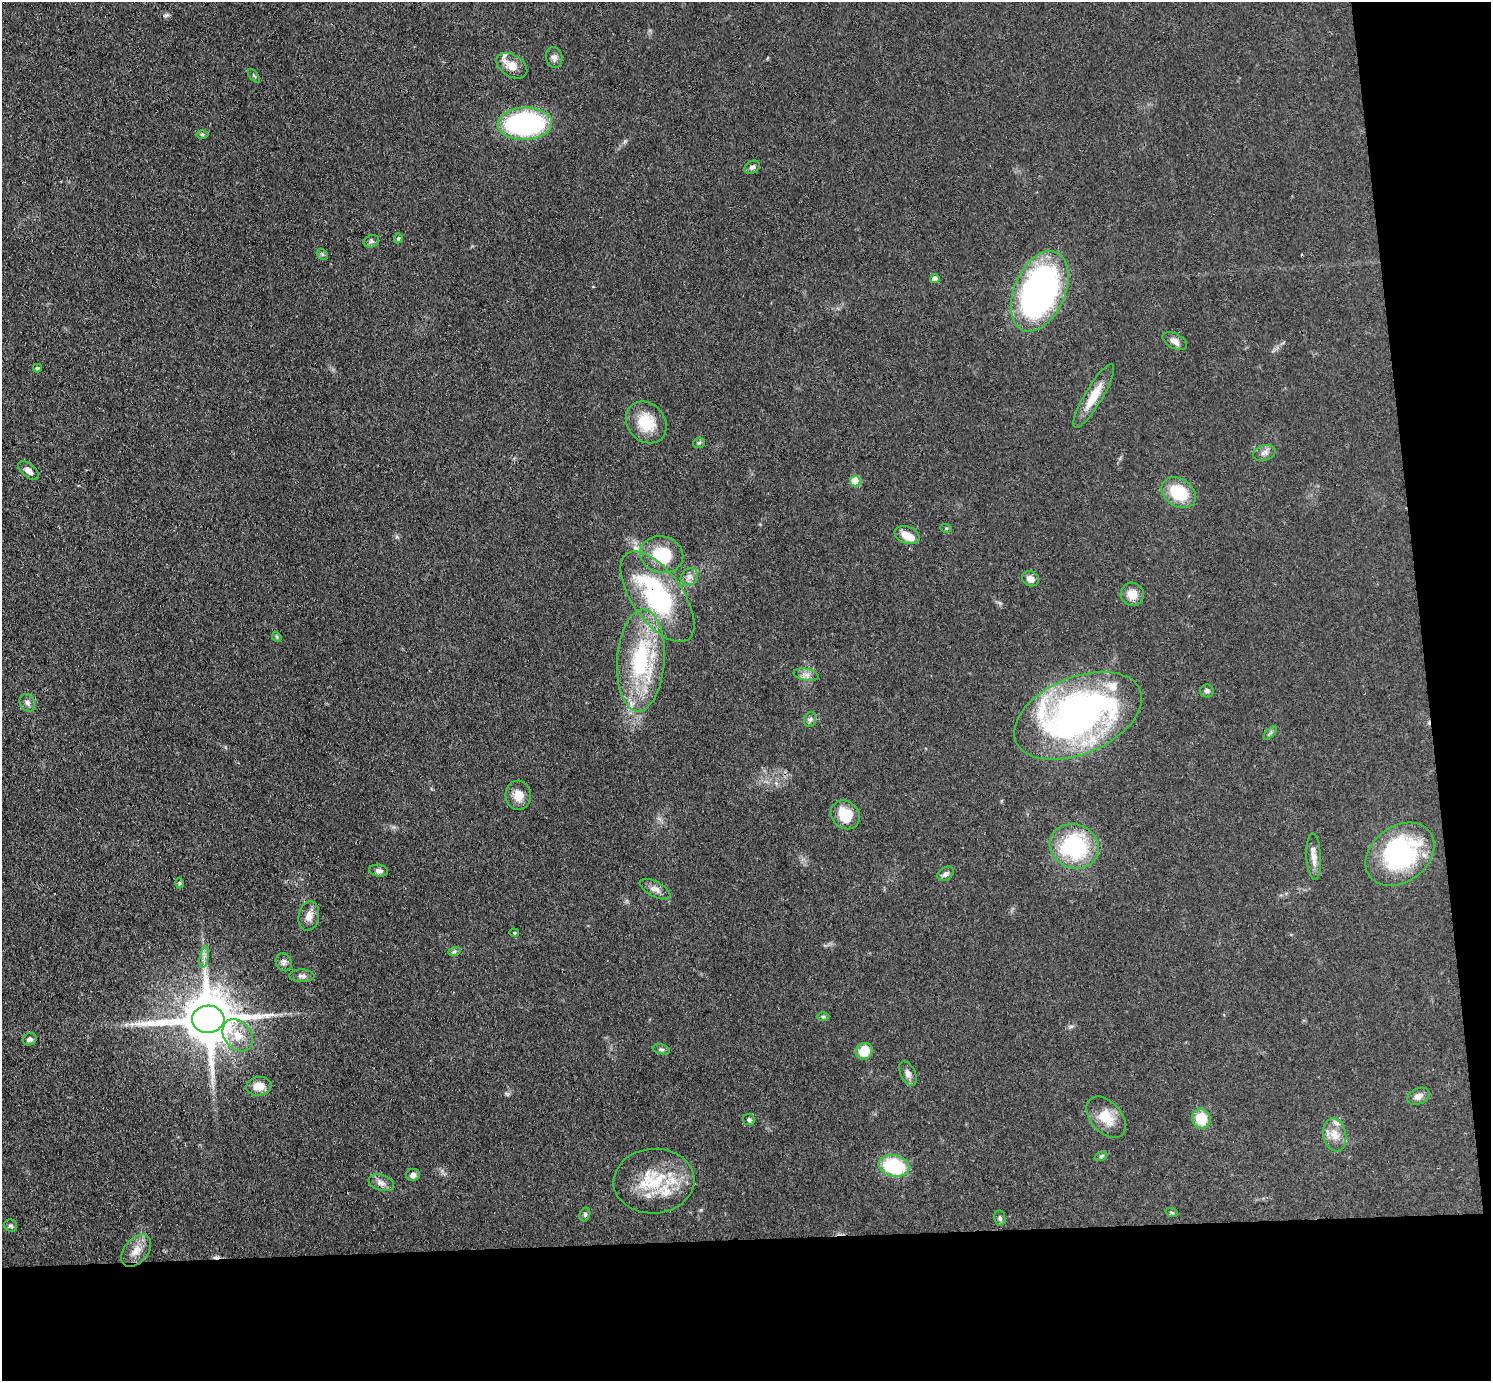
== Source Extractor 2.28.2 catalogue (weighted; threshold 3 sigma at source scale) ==
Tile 9 of 3 x 3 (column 3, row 3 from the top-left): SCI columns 3035-4523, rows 133-1511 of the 4579 x 4505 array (HDU 1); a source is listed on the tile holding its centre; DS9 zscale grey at full resolution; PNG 1493 x 1383 px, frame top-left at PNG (2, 2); each listed source drawn as its Kron ellipse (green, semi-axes under 4 px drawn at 4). Shown black and unused: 15% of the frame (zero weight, under 3 of 4 exposures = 5% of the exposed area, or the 3 px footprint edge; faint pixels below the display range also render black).
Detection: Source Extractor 2.28.2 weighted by HDU 2 'WHT'; one run over the whole footprint, this tile lists its part. Background 0.0693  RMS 0.0067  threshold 0.0303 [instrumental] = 3 sigma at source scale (4.5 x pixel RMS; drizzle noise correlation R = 1.50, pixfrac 1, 0.05/0.05 arcsec/px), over >= 5 px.
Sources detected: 80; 1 inside a brighter object's white glare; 1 cosmic-ray / hot-pixel residue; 1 long thin detection or spike segment (spike, bleed or trail) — neither listed nor drawn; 4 inside a brighter listed object's ellipse — not listed separately; the other 73 listed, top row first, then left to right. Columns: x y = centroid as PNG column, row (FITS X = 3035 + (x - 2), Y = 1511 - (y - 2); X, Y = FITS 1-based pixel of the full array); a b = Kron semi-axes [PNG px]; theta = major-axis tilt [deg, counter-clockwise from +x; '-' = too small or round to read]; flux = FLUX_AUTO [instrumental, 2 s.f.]
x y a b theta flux
554 57 10 8 -79 2.9
512 66 17 11 -31 8.4
254 76 8 4 -53 1
525 124 27 16 3 110
202 134 6 4 -1 0.94
752 167 8 6 28 1.9
398 238 5 4 - 0.91
371 241 8 6 22 1.6
322 254 6 4 -46 1.1
935 279 5 4 - 5.2
1040 291 42 25 66 250
1175 341 13 7 -29 3.9
37 368 4 3 - 1
1094 396 36 9 59 15
646 422 22 18 -48 21
699 443 6 5 - 1.1
1264 453 12 7 17 3.3
29 471 12 6 -41 4
855 481 5 5 - 18
1179 493 18 14 -33 26
946 528 5 3 - 0.71
907 535 13 8 -18 8
662 555 22 18 -14 30
689 577 9 8 - 3.4
1030 579 9 7 -26 4.4
1132 594 12 11 - 7.8
657 597 53 25 -54 98
277 637 5 4 - 0.8
641 660 51 23 86 71
806 675 12 6 -11 3.3
1207 691 7 6 - 1.7
27 703 9 7 -61 2.6
1078 716 67 38 23 290
810 719 7 6 - 1.8
1270 733 8 4 45 1.3
518 795 15 12 -86 7.9
845 815 15 13 -43 18
1074 846 25 22 -22 66
1400 854 37 28 37 92
1314 857 23 7 -87 5.7
379 871 9 6 -8 2.5
946 874 9 6 35 2.4
180 883 5 3 - 0.81
655 889 17 7 -28 4.1
309 916 15 10 80 5.7
514 933 5 2 - 0.73
454 952 6 4 19 1.2
204 957 11 3 79 2.2
284 962 9 7 -65 2.4
302 976 12 6 -2 2.5
823 1016 6 4 0 1
208 1019 16 13 3 4300
238 1035 18 13 -52 12
29 1039 7 6 - 2.3
661 1049 9 5 -13 1.4
864 1051 9 8 - 14
908 1073 13 7 -64 3.4
259 1086 12 9 9 7.6
1418 1096 11 8 23 3.9
1106 1117 24 15 -48 14
1201 1119 10 9 - 16
749 1120 6 5 - 1.4
1335 1135 17 11 -77 8.2
1101 1156 7 4 19 1
894 1166 16 10 -13 47
413 1175 7 6 - 2.8
654 1181 40 32 3 40
381 1183 13 8 -17 3.6
1172 1213 6 4 -19 0.87
585 1214 7 5 75 1.3
1000 1218 7 5 -79 1.7
11 1226 7 6 - 1.5
136 1251 18 11 50 8.8
Overlapping masked pixels (flux is a lower limit): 1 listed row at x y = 657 597